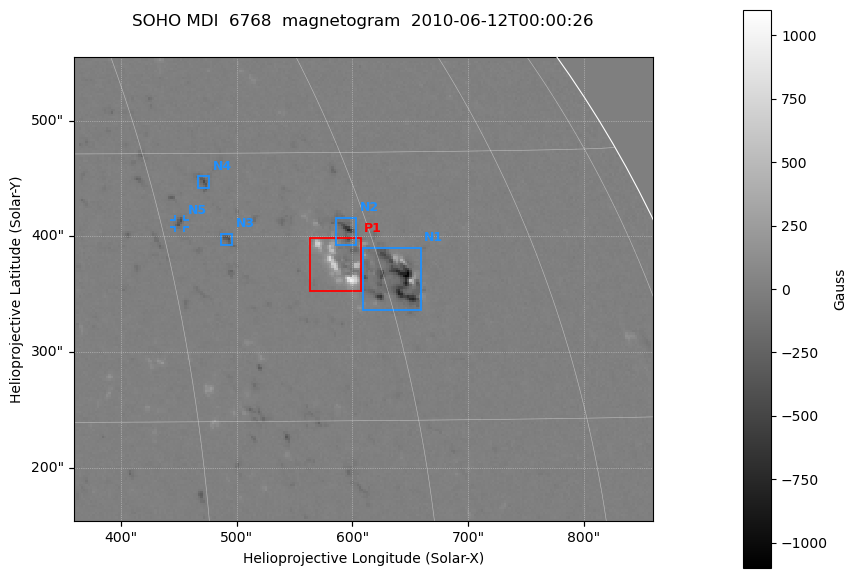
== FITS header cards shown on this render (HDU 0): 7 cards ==
TELESCOP= 'SOHO    '
DETECTOR= 'MDI     '
WAVELNTH=                 6768
DATE-OBS= '2010-06-12T00:00:26'
CTYPE1  = 'HPLN-TAN'
CTYPE2  = 'HPLT-TAN'
BUNIT   = 'Gauss   '

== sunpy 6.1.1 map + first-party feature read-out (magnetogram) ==
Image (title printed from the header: SOHO MDI  6768  magnetogram  2010-06-12T00:00:26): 252 x 202 px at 1.99 arcsec/px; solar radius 954 arcsec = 480 px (partial field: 6.7% of the solar disc is inside the frame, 95% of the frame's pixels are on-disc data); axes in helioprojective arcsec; data unit Gauss (BUNIT, on the colour bar)
Orientation: file roll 180 deg (from PC/CROTA): ROTATED to solar-north-up (sunpy Map.rotate, bilinear) for analysis and display; everything below refers to the rotated frame; the empty margins the rotation leaves inside the frame are drawn grey
Off-disc pixels are blank (NaN) in the file (2.4% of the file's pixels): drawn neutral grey
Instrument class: MAGNETOGRAM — CONTENT/DPC_OBSR says magnetogram
Display: grey scale clipped to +-1100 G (the 99.5th-percentile rule alone would give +-264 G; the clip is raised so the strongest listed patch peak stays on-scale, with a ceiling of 1500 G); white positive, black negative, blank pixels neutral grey
Flux patches: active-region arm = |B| over 5 px >= 100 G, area >= 9 px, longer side >= 3 px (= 6 arcsec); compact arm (3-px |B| >= 300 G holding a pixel >= 400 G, >= 4 px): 5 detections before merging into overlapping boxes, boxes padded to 3 px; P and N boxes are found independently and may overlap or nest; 1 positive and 5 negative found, all listed = drawn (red P1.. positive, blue N1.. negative; 1 of them under ~7 arcsec drawn as corner ticks so the feature stays visible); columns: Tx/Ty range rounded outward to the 5 arcsec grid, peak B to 10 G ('>+1100(sat)' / '<-1100(sat)' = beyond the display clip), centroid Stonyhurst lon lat
Positive patches:
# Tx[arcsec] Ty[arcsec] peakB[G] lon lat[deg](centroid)
P1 560..610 350..400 +970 +42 +24
Negative patches:
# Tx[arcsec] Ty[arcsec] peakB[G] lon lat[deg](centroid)
N1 610..660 335..390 -1060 +46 +23
N2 585..605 390..420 -810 +43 +25
N3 485..500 390..405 -420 +34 +25
N4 465..480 440..455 -470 +34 +28
N5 445..455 405..415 -420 +31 +26
Bipolar pairs (each listed P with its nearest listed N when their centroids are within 0.25 R_sun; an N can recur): P1-N2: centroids ~25 arcsec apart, P1 is south of N2